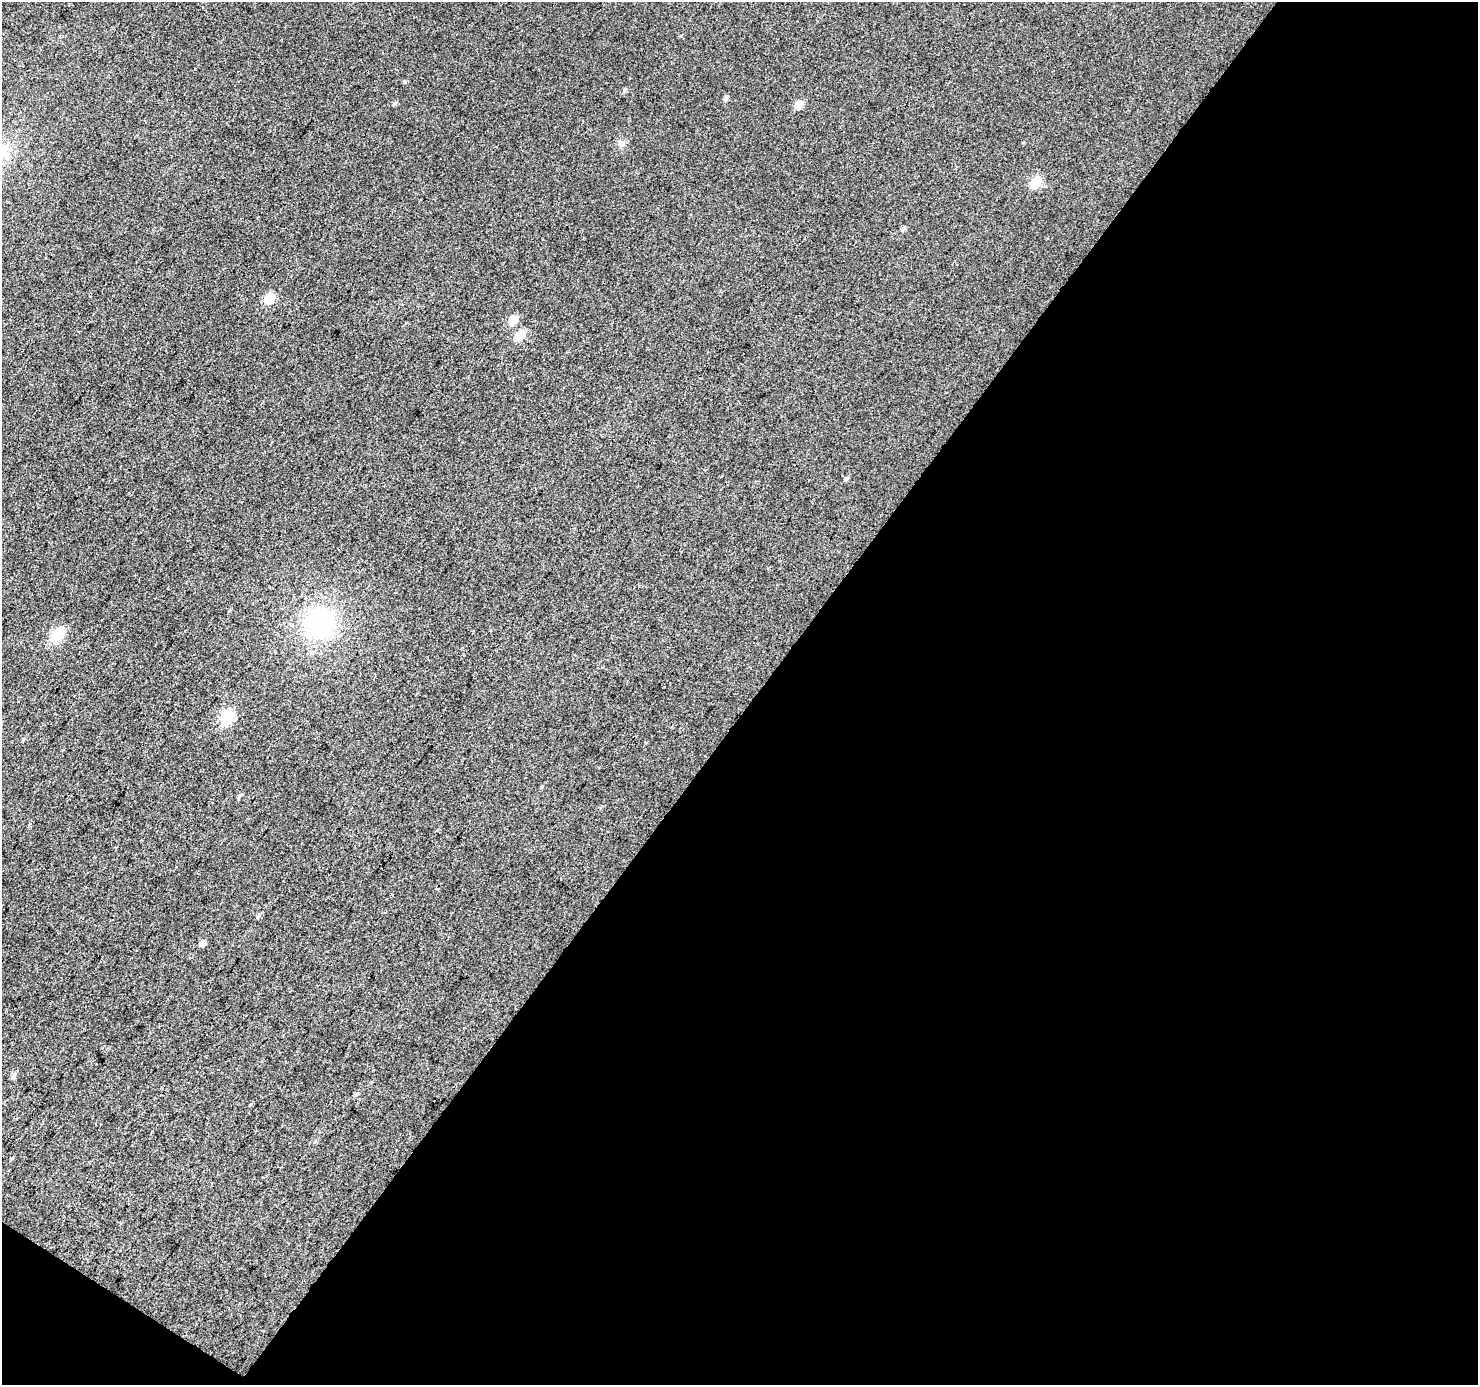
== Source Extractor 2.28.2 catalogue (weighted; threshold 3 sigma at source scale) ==
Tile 4 of 2 x 2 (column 2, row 2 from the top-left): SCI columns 1479-2954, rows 117-1499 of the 2955 x 2979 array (HDU 1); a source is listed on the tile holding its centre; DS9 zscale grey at full resolution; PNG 1480 x 1387 px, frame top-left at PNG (2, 2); no overlay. Shown black and unused: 50% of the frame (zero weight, under 3 of 4 exposures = <1% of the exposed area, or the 3 px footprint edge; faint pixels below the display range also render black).
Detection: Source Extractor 2.28.2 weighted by HDU 2 'WHT'; one run over the whole footprint, this tile lists its part. Background 0.0296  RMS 0.011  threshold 0.0515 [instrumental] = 3 sigma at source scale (4.5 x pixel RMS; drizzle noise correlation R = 1.50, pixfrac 1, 0.0396/0.0396 arcsec/px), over >= 5 px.
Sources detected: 23; all 23 listed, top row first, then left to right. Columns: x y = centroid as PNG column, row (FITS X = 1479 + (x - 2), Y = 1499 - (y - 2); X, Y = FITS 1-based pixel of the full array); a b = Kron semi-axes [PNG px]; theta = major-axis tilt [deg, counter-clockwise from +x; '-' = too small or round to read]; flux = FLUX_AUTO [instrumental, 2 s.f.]
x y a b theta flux
624 90 6 5 - 2.1
726 99 6 5 - 3.5
395 103 6 5 - 2.2
799 104 7 6 - 16
621 144 9 7 29 4.5
2 152 16 7 -81 11
1036 182 7 6 - 55
903 229 5 5 - 3.2
269 298 6 6 - 37
513 320 6 6 - 24
520 335 7 6 - 32
846 479 6 5 - 2.1
320 623 34 32 45 130
58 634 7 6 - 85
227 716 7 6 - 120
23 739 5 4 - 1.3
541 787 6 3 69 1.2
239 796 6 4 70 1.8
259 916 7 5 44 2.3
202 943 7 5 51 5.4
13 1076 7 6 - 3.6
356 1094 6 3 70 1.6
315 1142 6 4 3 1.6
Isophote crosses this tile's border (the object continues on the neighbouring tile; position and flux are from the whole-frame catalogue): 1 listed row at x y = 2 152
Unlisted compact peaks at least as high as the median listed source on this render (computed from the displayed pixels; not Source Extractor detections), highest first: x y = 404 82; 11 1159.